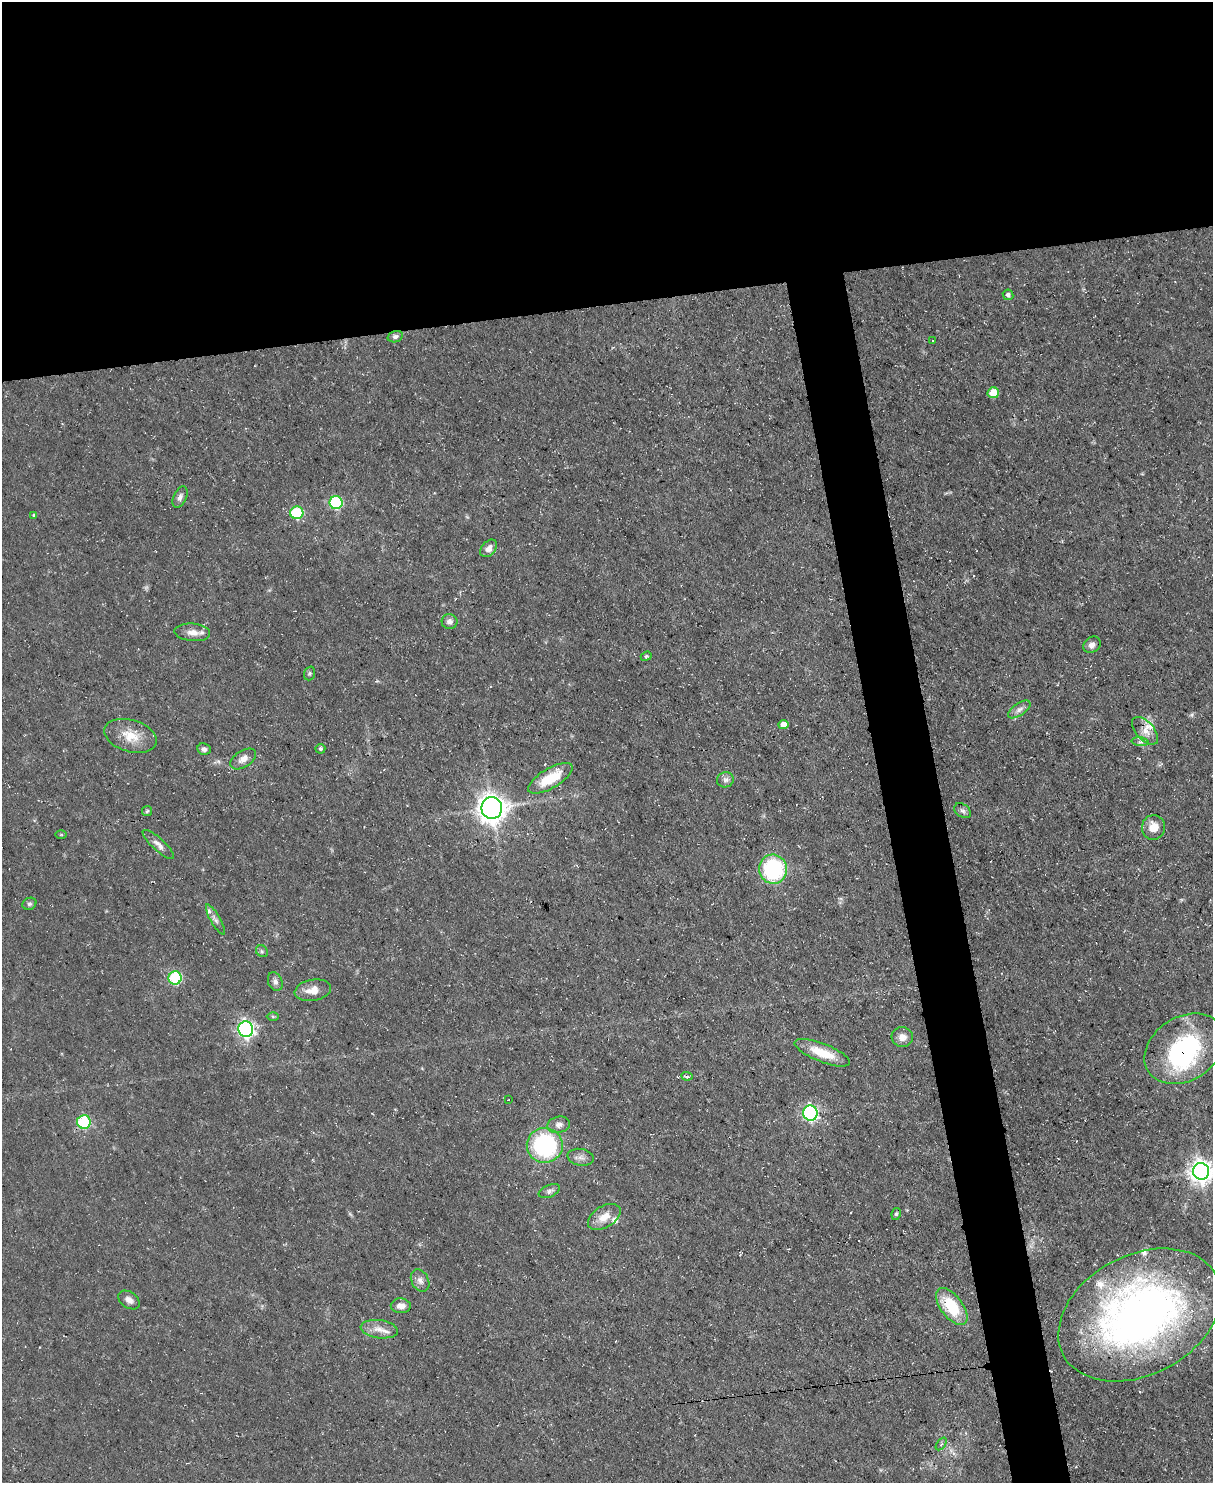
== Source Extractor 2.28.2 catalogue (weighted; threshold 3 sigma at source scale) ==
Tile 2 of 4 x 3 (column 2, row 1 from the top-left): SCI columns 1212-2422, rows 3208-4688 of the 4845 x 4820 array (HDU 1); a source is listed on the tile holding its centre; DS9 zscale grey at full resolution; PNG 1215 x 1485 px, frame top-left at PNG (2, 2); each listed source drawn as its Kron ellipse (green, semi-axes under 4 px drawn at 4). Shown black and unused: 24% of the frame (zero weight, under 3 of 5 exposures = <1% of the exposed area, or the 3 px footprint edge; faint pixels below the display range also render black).
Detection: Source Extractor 2.28.2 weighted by HDU 2 'WHT'; one run over the whole footprint, this tile lists its part. Background 0.0572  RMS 0.0044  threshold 0.02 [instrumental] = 3 sigma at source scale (4.5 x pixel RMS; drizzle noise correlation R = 1.50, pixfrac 1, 0.05/0.05 arcsec/px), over >= 5 px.
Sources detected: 68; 1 too faint to see at this stretch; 1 inside a brighter object's white glare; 1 cosmic-ray / hot-pixel residue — neither listed nor drawn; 5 inside a brighter listed object's ellipse — not listed separately; the other 60 listed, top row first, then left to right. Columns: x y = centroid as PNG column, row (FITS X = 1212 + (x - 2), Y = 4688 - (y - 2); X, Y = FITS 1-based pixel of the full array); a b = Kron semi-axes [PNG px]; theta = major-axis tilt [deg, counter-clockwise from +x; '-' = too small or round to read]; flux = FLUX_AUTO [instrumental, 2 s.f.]
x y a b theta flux
1008 295 5 5 - 1.4
395 337 8 5 18 1.4
933 341 3 2 - 0.3
993 393 5 5 - 9.8
180 497 11 6 64 1.8
336 503 6 6 - 42
297 513 6 6 - 28
34 515 4 3 - 0.64
489 548 10 7 49 2.7
450 622 8 7 - 2
192 632 18 8 -5 4
1092 645 9 7 38 2.1
646 656 6 4 22 0.67
310 673 7 5 71 0.84
1019 709 13 6 34 2.3
783 725 5 4 - 4.2
1145 731 17 9 -48 4.4
130 736 27 16 -16 9.7
1140 742 8 4 -8 1.1
204 749 7 6 - 1.4
320 749 5 4 - 1
243 759 14 8 33 3.3
550 778 25 10 31 15
725 780 8 7 - 1.7
492 808 11 10 - 430
147 811 5 5 - 0.85
963 811 9 6 -37 1.4
1153 827 12 11 - 6.3
61 835 6 4 -1 0.53
158 844 20 6 -42 2.6
773 869 14 14 - 48
29 904 7 5 28 0.94
215 919 17 5 -60 1.9
262 951 6 5 - 0.87
175 978 6 6 - 35
275 982 10 7 -68 1.7
313 990 18 10 10 5.7
273 1016 6 4 -1 0.61
246 1029 8 7 - 130
902 1037 10 10 - 3.5
1184 1049 43 31 33 55
822 1053 29 9 -21 11
687 1076 6 4 -6 0.96
508 1100 2 2 - 0.46
810 1113 7 7 - 94
84 1122 7 7 - 32
559 1125 11 8 11 2.4
545 1145 18 17 - 54
581 1157 13 8 -10 2.6
1201 1171 8 8 - 330
549 1191 11 6 23 1.6
896 1214 6 4 81 0.97
604 1217 18 10 31 5.7
420 1280 12 8 -61 2.5
129 1300 12 8 -35 2.5
401 1306 10 7 -3 3.2
952 1307 21 11 -53 19
1140 1315 86 60 28 250
379 1329 18 9 -8 4.9
941 1444 7 4 52 0.85
Overlapping masked pixels (flux is a lower limit): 2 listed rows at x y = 550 778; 1184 1049
Isophote crosses this tile's border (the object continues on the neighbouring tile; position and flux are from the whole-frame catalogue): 1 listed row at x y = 1201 1171